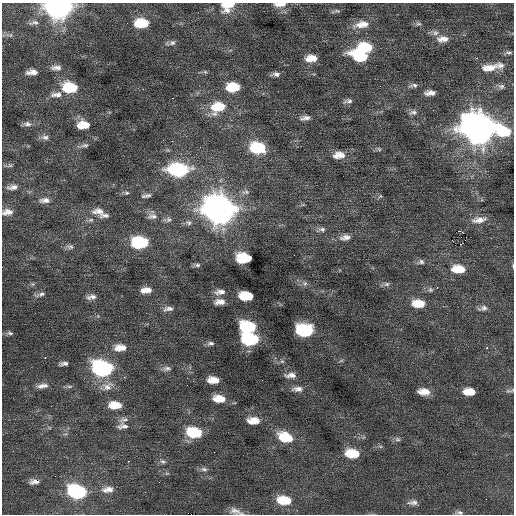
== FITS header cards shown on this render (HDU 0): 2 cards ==
NAXIS1  =                  512 / Axis length
NAXIS2  =                  512 / Axis length

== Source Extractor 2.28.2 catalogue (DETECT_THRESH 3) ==
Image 512 x 512 px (HDU 0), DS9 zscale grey, 1 PNG px = 1 image px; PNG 516 x 516 px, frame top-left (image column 1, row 512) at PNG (2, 3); no overlay
Background 0.0995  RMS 0.83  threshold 2.49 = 3 sigma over >= 5 px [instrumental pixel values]
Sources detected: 129; all 129 listed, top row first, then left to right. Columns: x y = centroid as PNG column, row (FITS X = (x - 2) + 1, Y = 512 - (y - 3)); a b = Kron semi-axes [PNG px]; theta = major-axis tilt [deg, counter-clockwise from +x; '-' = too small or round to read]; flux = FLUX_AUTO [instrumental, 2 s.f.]
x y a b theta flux
280 4 16 6 2 410
227 6 17 12 25 1100
58 7 15 9 1 32000
337 11 11 5 -6 130
34 23 16 6 9 260
141 23 14 9 1 1800
362 24 22 9 9 820
418 24 9 6 -1 140
435 33 10 8 -9 260
443 39 16 8 6 520
172 43 10 6 23 200
365 48 17 10 3 2300
508 52 10 5 -6 140
361 56 22 10 -15 2400
311 58 12 7 5 700
477 58 3 2 - 61
500 65 10 8 -41 270
56 68 15 7 0 330
489 68 19 8 9 710
32 72 12 6 3 390
276 74 9 5 1 220
413 85 13 6 4 200
501 86 8 7 - 140
70 87 15 10 -6 2300
233 87 12 8 3 1800
143 89 2 2 - 40
430 93 11 5 1 330
56 94 18 7 3 460
172 98 2 2 - 71
348 101 12 6 12 200
218 107 17 12 20 1800
433 110 2 2 - 260
413 112 12 7 9 230
305 118 14 6 9 280
27 124 11 7 -8 250
83 125 13 8 1 970
478 128 16 12 -15 87000
504 132 15 10 -21 1800
45 137 12 7 -4 250
163 140 3 2 - 98
85 145 13 6 7 210
258 148 14 9 -5 3100
379 149 7 4 -45 90
339 155 16 10 2 630
9 165 13 4 11 130
178 170 15 9 0 7400
13 187 15 7 8 340
246 192 11 6 13 220
127 193 7 5 0 100
146 196 11 4 9 160
380 196 6 5 - 80
44 200 16 7 2 370
219 209 16 12 -10 65000
98 211 17 9 -1 520
7 212 14 8 5 410
105 215 14 6 6 240
152 216 15 8 -4 340
91 220 8 6 16 170
168 220 8 7 - 160
479 220 20 8 7 510
188 223 10 7 -30 180
322 230 13 6 11 220
459 231 5 3 - 380
345 237 16 8 9 390
452 240 3 2 - 68
140 242 13 8 0 4600
461 244 2 2 - 86
70 247 10 7 -12 210
244 258 12 7 -3 2700
421 262 9 7 14 180
197 265 9 5 -10 140
513 266 5 3 - 54
458 269 15 9 -4 1100
305 283 8 6 -42 180
33 284 6 4 71 74
387 284 8 6 16 160
437 287 3 3 - 75
146 290 12 6 6 510
430 290 8 7 - 150
220 292 14 7 4 340
40 294 14 5 14 190
246 296 12 7 -4 1800
91 297 13 6 7 270
220 302 12 7 2 420
418 303 14 8 -4 950
483 308 14 7 12 240
168 309 15 6 10 280
248 327 13 9 -7 3500
304 330 13 9 -4 4800
10 333 9 5 -7 120
250 339 13 8 -5 4700
211 343 9 6 2 160
120 348 15 8 3 640
487 348 3 2 - 500
45 358 3 2 - 390
282 361 6 5 - 100
341 361 6 4 19 75
64 364 8 4 6 190
102 368 14 9 -8 11000
167 368 12 7 4 220
291 375 14 6 3 340
213 380 10 6 -4 650
187 385 2 2 - 26
42 386 16 6 7 320
69 386 8 4 8 120
107 387 20 11 22 600
298 389 14 7 2 340
508 391 9 6 16 150
424 392 12 7 -6 610
469 392 11 6 -2 800
219 399 14 8 -5 850
115 405 13 7 3 970
124 420 15 7 15 270
254 421 14 8 -1 720
123 426 15 8 1 320
194 433 14 9 -7 2600
285 437 18 11 -21 1500
397 439 8 6 -15 140
352 453 14 8 -7 1400
128 461 3 2 - 250
163 461 8 6 -23 160
204 469 10 6 -6 180
34 482 13 7 1 310
108 489 17 8 7 480
77 492 15 10 -16 6000
284 500 15 9 -7 1500
413 502 14 7 4 280
236 511 19 7 -20 370
459 512 10 6 -6 160
At the frame edge (FLAGS 8, measured only in part): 8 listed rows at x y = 280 4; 227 6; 58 7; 7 212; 513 266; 508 391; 236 511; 459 512